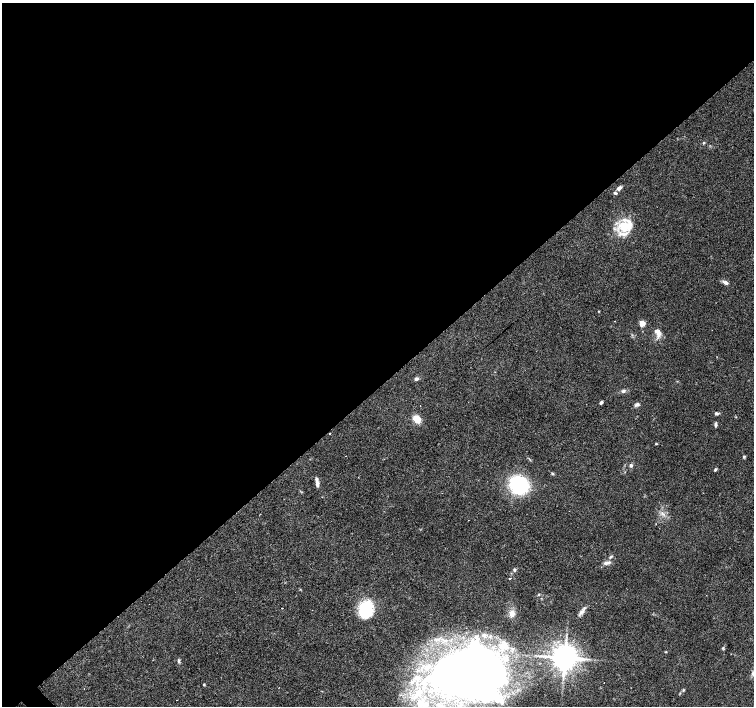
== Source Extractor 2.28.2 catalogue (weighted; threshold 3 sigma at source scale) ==
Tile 2 of 4 x 4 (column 2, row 1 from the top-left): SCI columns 1509-3011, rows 4438-5845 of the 6018 x 5993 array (HDU 1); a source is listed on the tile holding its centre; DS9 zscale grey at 2 x 2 block average (1 PNG px = mean of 2 x 2 image px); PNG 756 x 708 px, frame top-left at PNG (2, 3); no overlay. Shown black and unused: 55% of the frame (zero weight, under 2 of 3 exposures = <1% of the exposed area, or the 3 px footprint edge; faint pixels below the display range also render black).
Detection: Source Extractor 2.28.2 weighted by HDU 2 'WHT'; one run over the whole footprint, this tile lists its part. Background 0.067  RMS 0.0058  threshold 0.0263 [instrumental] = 3 sigma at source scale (4.5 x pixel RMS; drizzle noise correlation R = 1.50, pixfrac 1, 0.0396/0.0396 arcsec/px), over >= 5 px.
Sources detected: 55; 4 cosmic-ray / hot-pixel residue — not listed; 13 inside a brighter listed object's ellipse — not listed separately; the other 38 listed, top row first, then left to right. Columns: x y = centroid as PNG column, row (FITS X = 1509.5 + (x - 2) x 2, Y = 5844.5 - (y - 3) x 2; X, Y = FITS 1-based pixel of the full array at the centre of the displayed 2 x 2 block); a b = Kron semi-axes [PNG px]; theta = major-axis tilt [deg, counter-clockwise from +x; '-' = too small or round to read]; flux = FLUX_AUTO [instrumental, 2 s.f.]
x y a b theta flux
704 142 4 3 - 1.3
619 188 6 4 41 5.1
615 193 5 3 - 1.5
624 226 16 13 -6 33
726 283 6 4 -16 4
598 311 3 2 - 0.8
642 323 3 3 - 21
658 332 12 7 -74 9.8
416 379 4 3 - 3.8
623 391 6 4 15 2.9
601 402 5 3 - 2
637 404 7 4 20 3.3
716 413 4 3 - 2.9
417 419 8 6 -47 16
716 424 6 3 -89 2.9
656 444 3 3 - 1.2
744 457 4 3 - 1.6
631 465 4 3 - 3.3
715 470 4 3 - 1.7
552 473 4 3 - 1.4
317 484 8 4 -79 5.2
519 485 17 15 -31 99
611 556 4 3 - 1.7
607 563 11 4 13 4.7
514 570 5 3 - 2.1
510 579 2 2 - 31
235 592 2 2 - 0.64
282 608 2 2 - 2.7
366 609 17 13 78 57
582 611 13 4 49 5.4
512 613 8 7 - 8.8
666 652 3 2 - 0.86
565 657 7 6 - 1500
179 661 5 3 - 2.2
470 673 68 47 -2 960
204 685 3 3 - 1.2
684 690 4 2 - 1.2
177 700 2 2 - 1.6
Diffuse or blended objects may show on this block-average render without a row.